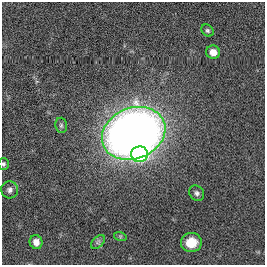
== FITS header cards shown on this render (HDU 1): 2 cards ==
NAXIS1  =                  263
NAXIS2  =                  263

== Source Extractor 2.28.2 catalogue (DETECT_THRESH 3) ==
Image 263 x 263 px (HDU 1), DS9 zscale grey, 1 PNG px = 1 image px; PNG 267 x 267 px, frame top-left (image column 1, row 263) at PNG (2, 2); each listed source drawn as its Kron ellipse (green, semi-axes under 4 px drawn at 4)
Background 5.29e-04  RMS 0.072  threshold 0.216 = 3 sigma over >= 5 px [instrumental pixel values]
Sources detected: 12; all 12 listed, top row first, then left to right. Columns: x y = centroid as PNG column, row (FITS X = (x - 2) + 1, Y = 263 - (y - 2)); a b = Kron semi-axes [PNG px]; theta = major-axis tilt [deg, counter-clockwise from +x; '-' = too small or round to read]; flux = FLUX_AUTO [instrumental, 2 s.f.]
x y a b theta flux
207 30 7 5 -44 9.1
213 52 7 6 - 37
61 125 8 5 -77 10
134 133 32 25 22 4300
140 154 8 8 - 1200
3 164 6 5 - 8.8
10 190 8 8 - 19
197 193 8 6 -49 15
120 236 6 4 -18 7
36 242 7 6 - 31
98 242 8 5 45 12
191 242 10 9 - 93
At the frame edge (FLAGS 8, measured only in part): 1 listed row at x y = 3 164